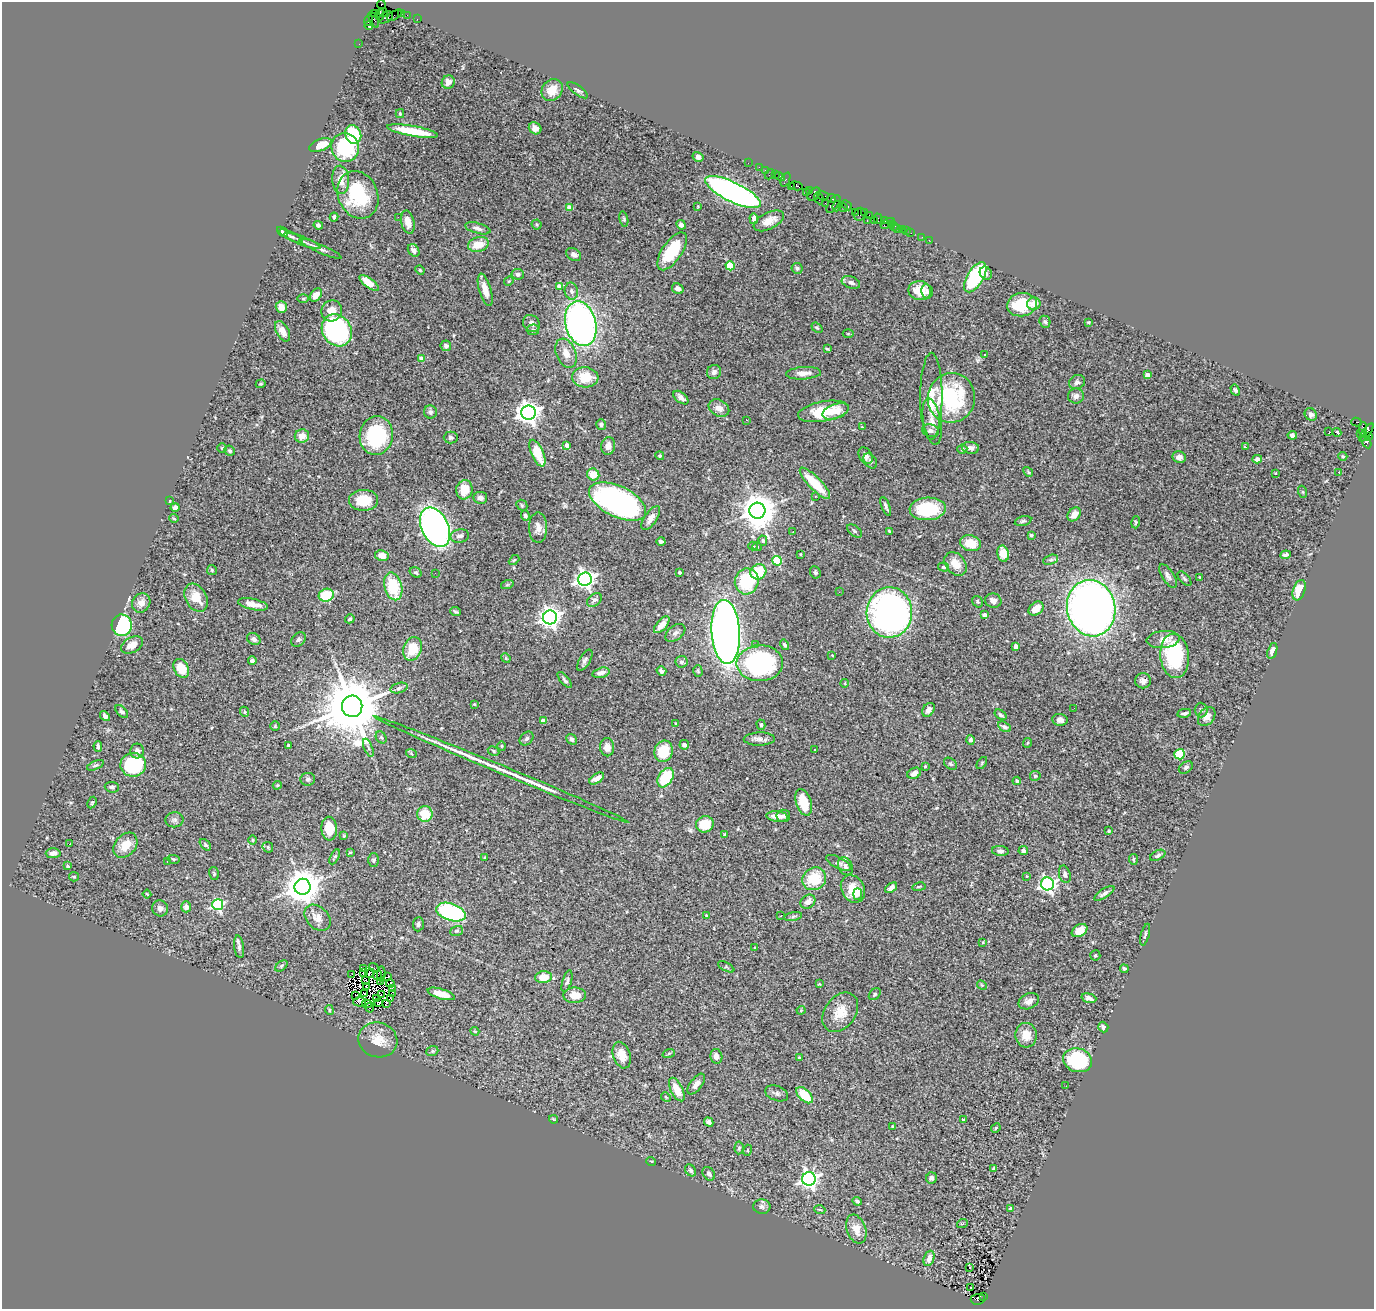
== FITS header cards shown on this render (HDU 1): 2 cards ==
NAXIS1  =                 1372
NAXIS2  =                 1307

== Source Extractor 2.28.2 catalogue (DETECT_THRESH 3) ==
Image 1372 x 1307 px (HDU 1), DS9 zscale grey, 1 PNG px = 1 image px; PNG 1376 x 1311 px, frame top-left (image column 1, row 1307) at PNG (2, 2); each listed source drawn as its Kron ellipse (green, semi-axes under 4 px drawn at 4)
Background 1.42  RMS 0.054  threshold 0.162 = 3 sigma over >= 5 px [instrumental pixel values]
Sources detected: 463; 7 with non-positive FLUX_AUTO (blend fragments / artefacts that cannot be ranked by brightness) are neither listed nor drawn; the other 456 listed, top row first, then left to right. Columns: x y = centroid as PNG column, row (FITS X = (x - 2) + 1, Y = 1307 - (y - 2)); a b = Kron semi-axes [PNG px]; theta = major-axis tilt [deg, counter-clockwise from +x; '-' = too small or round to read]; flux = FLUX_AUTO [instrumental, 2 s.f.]
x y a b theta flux
381 5 4 3 - 62
383 12 4 3 - 140
401 13 2 2 - 37
375 14 3 2 - 51
380 14 6 3 79 2000
395 15 8 3 29 100
407 15 2 2 - 23
386 17 8 5 31 500
374 19 8 4 -66 210
417 19 2 2 - 28
368 21 5 2 - 78
369 25 4 3 - 170
359 44 2 2 - 29
448 82 7 6 - 18
552 90 12 10 49 53
578 90 12 4 -36 10
400 114 4 4 - 3.7
535 128 6 5 - 25
412 131 26 5 -10 110
353 134 9 8 - 180
320 145 12 5 23 51
345 147 14 13 - 240
698 157 5 4 - 13
748 163 2 2 - 19
759 167 2 2 - 23
765 170 3 2 - 65
770 174 5 2 - 150
775 174 3 2 - 76
780 177 5 3 - 92
341 180 14 8 -84 36
785 180 7 4 66 79
791 186 3 2 - 81
796 186 6 3 -12 200
810 191 3 3 - 71
733 192 30 9 -26 1600
806 192 3 2 - 60
814 194 7 5 45 460
358 195 24 20 -67 230
823 196 6 3 -9 110
819 198 6 3 -70 180
831 198 4 3 - 240
825 203 4 2 - 45
833 204 10 5 56 620
847 205 6 3 -41 230
698 206 4 2 - 2.4
837 206 5 3 - 140
843 207 4 3 - 170
570 208 4 4 - 45
855 212 2 2 - 57
865 213 4 3 - 95
860 214 6 5 - 220
869 216 3 2 - 49
334 217 4 3 - 6.4
398 217 2 2 - 41
624 219 7 4 -77 5.9
754 219 5 4 - 15
878 219 5 4 - 260
867 220 2 2 - 40
874 220 3 2 - 80
769 221 16 8 27 42
884 221 3 3 - 130
408 222 12 6 -77 36
888 223 8 2 28 94
536 224 5 5 - 4.9
891 224 3 3 - 69
318 225 5 4 - 9.8
681 225 5 4 - 13
894 226 4 2 - 47
478 228 13 5 -15 14
897 229 2 2 - 18
902 229 3 3 - 49
906 231 2 2 - 13
282 232 6 3 -42 7.9
911 233 2 2 - 36
291 236 13 3 -25 7.7
922 237 2 2 - 10
929 240 3 2 - 6.9
302 241 19 3 -21 13
478 244 10 7 15 63
320 249 23 4 -24 15
414 250 7 5 -53 13
672 251 22 9 56 190
574 255 8 6 -33 16
730 266 4 4 - 140
797 268 5 5 - 7.5
420 270 5 4 - 4.2
986 273 7 6 - 11
518 274 6 5 - 12
975 277 17 8 59 250
509 281 5 4 - 4.5
369 283 12 4 -36 66
851 283 9 6 -19 14
559 287 4 4 - 27
678 289 6 5 - 21
485 290 16 6 -74 47
571 291 8 6 -79 13
920 291 11 9 -10 60
927 291 7 5 -76 8.5
316 295 7 5 54 27
303 299 6 4 0 4.7
1034 304 7 6 - 34
1022 305 15 11 9 150
281 307 6 5 - 19
332 311 11 10 - 38
1045 322 6 5 - 6.9
1088 322 3 3 - 3.3
531 323 9 8 - 18
581 324 23 15 -76 1600
817 328 6 4 -38 4.9
337 330 17 14 -55 710
533 330 6 5 - 7
282 331 11 6 -62 23
848 334 5 3 - 3
446 346 5 5 - 11
827 349 3 3 - 3.7
566 353 15 10 -69 39
985 354 3 3 - 14
422 359 4 4 - 49
714 372 7 6 - 14
803 373 17 6 3 28
1147 375 4 4 - 27
585 377 13 10 -4 89
1077 382 8 7 - 11
261 384 5 4 - 4
1235 390 6 4 -60 7.8
931 396 43 11 90 100
1076 396 8 7 - 15
681 398 9 5 -39 18
951 398 25 23 77 360
719 408 11 8 -28 27
823 411 26 10 10 120
835 411 14 7 19 33
430 412 6 6 - 9.3
528 413 7 7 - 2700
1311 414 6 5 - 11
746 420 3 2 - 8.5
932 422 24 8 -80 40
1356 422 5 3 - 440
601 425 5 4 - 8.6
862 427 3 2 - 2.9
1363 429 7 3 -89 480
930 431 8 6 -13 14
1329 432 3 2 - 4.5
1337 432 4 3 - 15
1366 432 11 4 54 570
1360 433 3 3 - 89
1292 435 5 4 - 12
302 436 7 6 - 34
376 436 19 16 82 300
1368 436 4 4 - 180
451 437 7 6 - 11
1366 442 7 4 -63 290
567 445 4 4 - 26
608 446 9 7 83 22
1245 447 4 2 - 7.7
222 448 5 5 - 4
971 448 8 6 -5 16
962 449 5 4 - 4.7
229 451 5 5 - 8.3
537 453 14 6 -67 98
660 456 4 4 - 5.9
865 456 9 6 -61 18
1343 456 4 4 - 4.4
1179 457 7 6 - 18
1257 459 5 4 - 13
870 461 8 6 -53 8.7
1028 472 5 4 - 4.5
1339 472 3 3 - 2.9
1275 473 3 3 - 8.3
593 474 6 5 - 51
815 483 21 6 -46 110
464 490 10 8 81 67
1303 492 6 4 -71 4.6
815 496 2 2 - 2.6
480 498 7 6 - 16
363 500 14 10 0 86
169 501 3 3 - 3.7
618 502 31 15 -25 1200
522 505 6 5 - 5.7
886 506 10 3 -68 8.3
175 507 4 4 - 18
928 509 18 11 3 180
757 511 8 8 - 8100
1074 514 8 5 49 34
525 515 5 4 - 6.5
174 518 4 3 - 3.4
651 518 14 6 56 27
1023 521 8 4 15 7.5
1136 522 6 4 74 4.9
435 527 21 13 -64 1600
538 528 15 9 89 26
793 531 3 2 - 4.5
854 531 8 5 -39 7.3
889 531 4 3 - 4.1
1031 535 4 3 - 6.9
460 536 9 6 12 14
661 541 4 3 - 6.1
763 541 5 4 - 5.2
971 543 10 7 -13 69
753 546 4 4 - 3.5
757 547 5 3 - 2.7
800 554 4 2 - 2.4
1003 554 8 6 -78 57
1285 555 5 4 - 8.3
382 556 7 5 -12 36
514 560 6 3 43 3.4
1051 560 8 4 18 8.3
777 561 5 5 - 230
956 564 13 9 -50 49
943 567 5 4 - 5.6
212 570 5 5 - 6
416 572 6 4 -33 8.2
679 572 3 3 - 8.2
758 572 8 7 - 110
815 572 6 5 - 6.4
435 573 2 2 - 4.8
1168 576 13 6 -58 15
1199 577 3 2 - 2.1
585 579 7 6 - 1900
1184 579 9 4 -48 6.6
747 581 13 12 - 200
507 585 6 4 19 4.4
393 586 14 8 -75 160
1299 590 10 6 70 71
839 592 3 2 - 4.2
326 595 7 6 - 130
196 598 15 10 -60 56
594 600 8 5 37 12
993 601 8 7 - 22
978 602 6 5 - 6.1
141 603 10 8 54 27
253 604 15 5 -11 37
1091 608 28 24 -77 2700
1036 609 8 6 40 41
456 612 5 3 - 5.1
889 612 25 23 89 1300
984 615 4 3 - 16
550 617 7 7 - 2200
350 619 5 4 - 5.9
122 625 11 10 - 320
662 625 10 5 48 29
726 632 32 14 -86 3400
675 633 11 7 37 15
254 639 7 5 -34 13
298 639 8 6 45 8.3
1163 640 16 8 6 38
755 644 4 3 - 2.9
132 645 12 7 28 35
784 645 5 4 - 6.5
1016 647 4 4 - 36
413 649 12 9 69 88
1272 651 8 4 73 21
832 655 3 3 - 4.4
1175 656 22 14 -84 220
506 658 5 4 - 4.1
252 660 4 3 - 9.4
585 660 12 5 60 11
681 662 6 6 - 9.8
760 663 23 18 1 610
181 668 10 7 -62 66
661 671 5 3 - 12
698 671 6 4 -74 5.1
601 673 9 5 15 22
565 680 10 4 -49 7.9
1143 681 8 7 - 17
845 683 4 3 - 2.5
399 688 9 5 17 9.5
474 704 4 4 - 3.2
352 706 10 10 - 35000
1074 708 2 2 - 5.5
928 710 7 5 55 16
1201 710 7 6 - 8.6
122 711 7 4 -44 8.6
244 712 5 4 - 4.8
1184 713 7 3 11 8.3
1001 715 7 4 -35 6.4
105 716 5 4 - 9.7
1207 716 10 7 53 23
1060 720 8 6 -6 19
543 721 4 4 - 26
676 724 3 3 - 4
761 725 5 4 - 5.4
275 726 5 4 - 4.7
1004 727 7 4 -31 11
381 737 6 5 - 6
527 739 8 6 44 8.4
572 739 6 5 - 10
759 739 15 6 1 18
970 740 5 4 - 9.6
1027 743 5 3 - 3.8
288 745 3 3 - 4.9
684 745 5 4 - 11
98 746 5 4 - 8.6
502 746 4 4 - 3.9
607 747 9 7 -86 23
368 748 9 3 -68 8.5
815 750 3 2 - 3.2
137 751 7 7 - 15
494 751 6 4 -30 5.1
663 751 11 9 71 120
411 753 5 3 - 3.2
1180 754 5 5 - 98
982 763 7 3 54 3.9
950 764 7 5 -39 6.7
95 765 9 4 23 6.3
133 765 13 11 10 240
925 766 3 2 - 3.5
1186 767 8 5 35 9.3
502 770 138 3 -23 150
914 773 7 5 25 14
1035 776 5 5 - 5.9
597 778 8 4 33 24
666 778 10 7 58 180
308 779 7 6 - 9.8
1017 781 4 4 - 12
277 785 5 3 - 3.9
112 787 7 5 -5 7.5
804 802 14 7 -71 82
92 803 6 4 63 4.7
425 814 8 7 - 81
777 816 11 5 -7 27
783 816 7 6 - 11
174 820 9 7 6 12
705 824 9 8 - 100
329 829 12 8 -88 71
1109 831 3 3 - 3
725 834 4 3 - 4.7
344 836 4 3 - 3.5
253 840 5 3 - 3.4
69 844 3 2 - 33
125 845 14 10 49 55
205 845 7 4 -47 6.8
268 847 6 5 - 6.3
1000 851 8 5 -5 9.9
1023 851 5 4 - 15
350 852 3 3 - 3.7
53 853 7 5 3 18
1158 855 8 4 27 8.1
335 857 8 3 62 6.5
485 857 4 3 - 3.5
173 859 6 4 -11 5
1133 859 5 3 - 4.3
374 860 7 5 90 7.6
167 861 3 2 - 2.8
839 863 13 5 -28 12
67 866 3 3 - 4.5
845 866 9 7 -64 17
214 874 6 5 - 5.8
1065 874 9 5 -75 12
1027 876 3 3 - 4
74 877 5 4 - 4.1
814 879 12 11 - 130
1047 884 6 6 - 980
302 887 8 8 - 8400
919 887 7 3 9 4.2
891 888 7 4 38 12
853 889 14 11 -61 78
1104 893 11 4 33 13
147 894 4 2 - 3.3
858 894 6 4 90 11
808 902 8 6 39 22
218 905 5 5 - 470
186 907 5 5 - 18
160 908 8 7 - 17
451 912 15 8 -19 510
706 915 3 2 - 2.9
781 915 3 2 - 5.5
793 916 9 4 10 7.2
317 918 15 11 -44 34
418 924 7 5 85 8.5
457 931 6 5 - 5.7
1080 931 8 5 33 39
1145 935 11 4 75 7.5
983 942 3 3 - 4.1
239 947 11 5 -82 14
755 948 4 2 - 2.8
1095 955 5 5 - 4.8
281 966 7 4 38 6.2
726 967 9 3 -28 4.8
364 968 3 2 - 3.7
374 968 5 2 - 4.1
1124 969 4 3 - 7
364 973 3 2 - 2.8
370 973 5 3 - 8.1
381 974 7 2 85 5
351 975 4 2 - 5.4
378 975 5 2 - 4.6
388 977 3 2 - 3.7
543 977 8 6 6 64
366 980 3 3 - 2.2
381 981 3 2 - 0.54
567 981 11 4 73 11
390 983 4 3 - 3.5
819 984 4 3 - 2.8
982 985 5 4 - 3.7
367 986 3 2 - 2.7
392 988 2 2 - 2.7
365 994 2 2 - 2.8
392 994 4 2 - 4
441 994 14 5 -17 43
875 994 7 5 47 7.4
356 995 2 2 - 3.8
381 995 3 2 - 2.3
575 995 11 8 2 52
377 998 4 2 - 3.3
391 998 4 2 - 1.8
1089 998 7 4 -16 15
1029 1001 11 7 25 21
359 1002 6 4 -1 9
379 1003 3 2 - 2.6
387 1003 4 2 - 6
367 1004 5 2 - 5
370 1008 5 2 - 4.5
329 1010 5 4 - 4.3
801 1010 4 4 - 3.8
840 1012 22 15 53 72
1103 1027 5 5 - 11
475 1031 4 3 - 3.3
1026 1035 12 10 -85 51
378 1040 19 17 -18 62
432 1051 6 4 20 5.7
669 1053 6 4 20 5.1
622 1055 14 8 -72 49
716 1056 7 6 - 20
799 1058 3 2 - 4.1
1078 1060 14 12 -18 250
696 1084 12 6 52 23
1066 1086 2 2 - 7
677 1090 13 6 -64 56
777 1093 12 7 -20 12
804 1095 10 5 -45 90
666 1097 5 4 - 4.4
553 1119 4 3 - 3.4
963 1120 4 3 - 11
709 1122 5 4 - 9.8
893 1127 4 3 - 4.5
996 1128 5 4 - 4.2
739 1148 6 4 86 5.6
748 1150 5 3 - 3.2
651 1161 5 3 - 3
993 1168 3 3 - 4.6
691 1170 6 5 - 8.4
709 1174 7 5 -53 11
931 1178 5 5 - 11
809 1179 7 6 - 1600
857 1201 5 3 - 5.6
762 1207 8 7 - 13
1011 1209 4 3 - 17
820 1210 5 3 - 3.9
962 1224 5 3 - 3.5
856 1229 15 9 -71 44
929 1258 8 5 69 26
969 1268 4 3 - 90
971 1288 3 2 - 7.1
983 1296 3 2 - 170
978 1299 7 5 4 490
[7 non-positive-flux detections neither listed nor drawn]